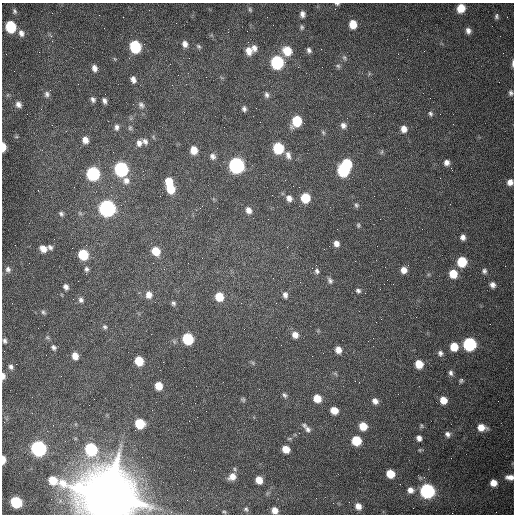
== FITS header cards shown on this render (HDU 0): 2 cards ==
NAXIS1  =                  512 /fastest changing axis
NAXIS2  =                  512 /next to fastest changing axis

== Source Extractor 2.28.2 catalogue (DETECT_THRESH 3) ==
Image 512 x 512 px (HDU 0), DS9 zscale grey, 1 PNG px = 1 image px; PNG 516 x 516 px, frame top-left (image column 1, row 512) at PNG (2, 3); no overlay
Background 1540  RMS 24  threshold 71.5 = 3 sigma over >= 5 px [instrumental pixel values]
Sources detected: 148; all 148 listed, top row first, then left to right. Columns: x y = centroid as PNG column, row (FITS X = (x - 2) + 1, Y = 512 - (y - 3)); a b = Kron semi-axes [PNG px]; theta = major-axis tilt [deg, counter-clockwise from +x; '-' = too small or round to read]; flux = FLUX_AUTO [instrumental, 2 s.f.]
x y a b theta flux
337 4 5 3 - 2.4e+03
461 8 7 7 - 2.5e+04
250 9 7 4 -63 2.7e+03
14 11 6 4 -72 2.6e+03
302 14 6 5 - 6.9e+03
497 16 5 4 - 3.2e+03
353 24 7 6 - 2.4e+04
11 27 8 7 - 9.3e+04
302 27 6 5 - 2.7e+03
468 31 7 5 -72 6.8e+03
21 33 8 6 -71 6.7e+03
51 36 4 4 - 2.6e+03
185 44 8 6 -75 7.5e+03
198 46 7 5 -32 2.8e+03
135 47 8 7 - 1.3e+05
254 48 8 7 - 7.4e+03
309 50 6 5 - 4.5e+03
249 51 9 8 - 1.3e+04
287 51 9 8 - 3.3e+04
344 58 7 5 -69 3.3e+03
115 59 6 3 -70 1.5e+03
277 62 8 7 - 2.0e+05
513 63 10 3 88 3.2e+03
338 66 7 5 -16 3.1e+03
94 68 7 6 - 7.7e+03
133 79 8 6 -68 7.2e+03
511 93 7 5 -80 3.9e+03
47 94 8 7 - 5.3e+03
105 94 2 2 - 7.6e+02
267 95 8 6 -76 4.7e+03
93 100 7 5 -66 4.6e+03
104 101 6 4 -71 5.3e+03
18 104 8 6 -52 7.1e+03
141 105 10 7 -49 5.6e+03
244 109 6 5 - 4.2e+03
430 114 7 5 -57 3.5e+03
297 121 9 7 70 6.2e+04
343 125 8 7 - 6.9e+03
117 127 8 6 -90 5.4e+03
130 128 7 5 89 3.0e+03
404 129 8 7 - 1.1e+04
323 132 8 4 -63 2.8e+03
85 140 7 6 - 1.1e+04
145 141 8 7 - 5.7e+03
139 143 8 7 - 7.5e+03
3 147 7 4 -89 2.4e+04
278 148 7 7 - 8.8e+04
194 150 7 6 - 1.9e+04
382 152 6 4 87 2.3e+03
288 155 11 7 -74 8.0e+03
212 156 8 7 - 5.8e+03
446 162 7 7 - 7.1e+03
347 164 7 6 - 7.2e+04
236 165 8 7 - 4.5e+05
121 169 8 7 - 2.6e+05
343 170 8 7 - 1.2e+05
93 174 8 7 - 2.0e+05
126 180 9 9 - 1.0e+04
169 182 7 6 - 2.8e+04
510 182 7 6 - 9.1e+03
299 187 2 2 - 9.5e+02
171 189 7 7 - 3.6e+04
289 198 8 7 - 8.1e+03
305 198 7 7 - 4.8e+04
356 205 6 5 - 3.0e+03
107 208 8 8 - 5.5e+05
248 210 8 7 - 9.1e+03
61 214 6 5 - 3.7e+03
358 225 7 5 -90 2.5e+03
463 237 6 5 - 6.7e+03
336 244 6 6 - 8.5e+03
50 247 7 5 -46 4.4e+03
43 249 8 7 - 1.3e+04
156 251 8 7 - 3.2e+04
83 255 7 6 - 6.8e+04
462 262 7 7 - 5.7e+04
8 269 9 7 -80 6.4e+03
86 269 7 5 -83 4.4e+03
404 270 7 7 - 1.1e+04
317 271 8 7 - 4.6e+03
484 271 7 6 - 4.4e+03
453 274 8 7 - 2.9e+04
273 278 2 2 - 7.3e+02
330 280 8 6 -58 4.3e+03
492 285 7 6 - 7.4e+03
66 287 7 5 -61 6.0e+03
358 291 7 6 - 3.8e+03
149 295 8 7 - 1.1e+04
285 295 8 6 -78 6.5e+03
219 297 7 7 - 3.2e+04
81 300 8 7 - 5.3e+03
173 303 6 5 - 3.2e+03
276 303 3 2 - 1.4e+03
43 312 7 5 -44 3.0e+03
381 319 2 2 - 7.7e+02
105 327 7 6 - 3.4e+03
295 335 8 7 - 1.1e+04
188 339 7 7 - 1.0e+05
5 341 6 5 - 3.7e+03
469 344 8 7 - 2.0e+05
54 347 6 5 - 4.1e+03
454 347 7 7 - 2.8e+04
338 350 6 6 - 1.2e+04
440 353 7 7 - 5.1e+03
75 356 7 6 - 1.4e+04
139 361 7 6 - 4.3e+04
253 363 6 4 -71 2.2e+03
419 364 7 6 - 2.5e+04
11 367 6 5 - 4.3e+03
451 373 7 5 -75 4.8e+03
3 376 7 4 -87 6.4e+03
461 380 5 5 - 2.8e+03
158 386 6 6 - 2.4e+04
284 395 7 5 -58 3.4e+03
317 398 7 6 - 2.4e+04
243 400 6 5 - 2.5e+03
443 400 7 6 - 1.9e+04
375 401 7 6 - 7.9e+03
334 410 6 6 - 2.0e+04
189 421 2 2 - 6.5e+02
140 424 7 6 - 6.0e+04
304 425 7 5 -14 3.0e+03
363 426 7 6 - 2.7e+04
421 426 7 4 -82 2.1e+03
481 427 9 7 -9 1.8e+04
308 429 9 6 -46 5.1e+03
448 434 8 7 - 6.0e+03
419 438 6 5 - 7.2e+03
356 441 7 6 - 5.1e+04
38 448 8 7 - 4.2e+05
91 449 8 7 - 1.6e+05
286 449 6 6 - 2.1e+04
3 460 6 3 90 1.7e+04
390 474 7 6 - 3.1e+04
232 477 9 8 - 1.4e+04
510 477 10 6 -6 1.0e+04
259 480 6 6 - 1.9e+04
493 483 6 6 - 1.5e+04
400 484 2 2 - 8.0e+02
410 490 8 7 - 1.1e+04
427 491 8 7 - 3.4e+05
109 496 22 20 -33 1.5e+07
316 498 2 2 - 3.7e+03
16 502 7 7 - 1.0e+05
358 506 8 7 - 1.2e+04
246 509 7 6 - 3.3e+03
275 510 7 6 - 1.4e+04
224 512 6 4 -28 1.9e+03
At the frame edge (FLAGS 8, measured only in part): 10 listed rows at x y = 337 4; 513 63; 511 93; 3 147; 510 182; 3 376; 3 460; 510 477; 109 496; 275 510